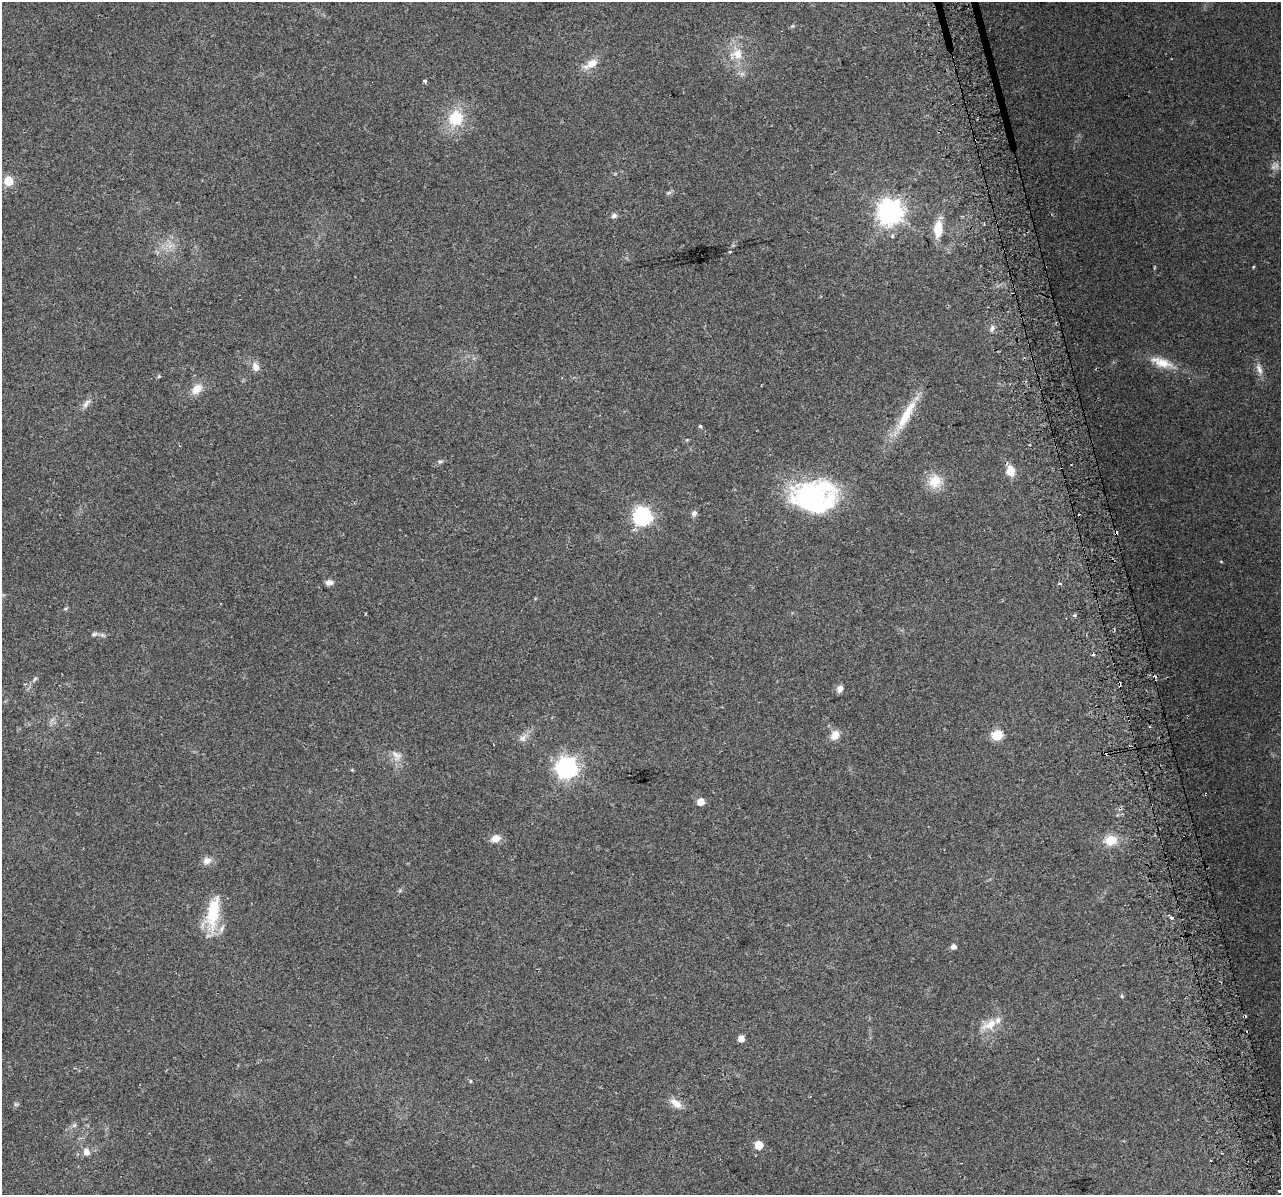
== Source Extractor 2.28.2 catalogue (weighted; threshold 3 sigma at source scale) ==
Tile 6 of 4 x 4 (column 2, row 2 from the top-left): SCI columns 1312-2590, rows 2486-3678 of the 5178 x 4923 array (HDU 1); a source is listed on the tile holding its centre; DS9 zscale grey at full resolution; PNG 1283 x 1197 px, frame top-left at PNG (2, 2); no overlay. Shown black and unused: <1% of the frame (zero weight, under 2 of 3 exposures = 2% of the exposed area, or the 3 px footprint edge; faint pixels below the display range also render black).
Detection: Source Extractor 2.28.2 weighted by HDU 2 'WHT'; one run over the whole footprint, this tile lists its part. Background 0.129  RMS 0.012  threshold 0.0524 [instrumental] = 3 sigma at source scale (4.5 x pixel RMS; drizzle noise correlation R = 1.50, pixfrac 1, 0.0396/0.0396 arcsec/px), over >= 5 px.
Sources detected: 71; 1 too faint to see at this stretch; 1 inside a brighter object's white glare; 12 cosmic-ray / hot-pixel residue — not listed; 3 inside a brighter listed object's ellipse — not listed separately; the other 54 listed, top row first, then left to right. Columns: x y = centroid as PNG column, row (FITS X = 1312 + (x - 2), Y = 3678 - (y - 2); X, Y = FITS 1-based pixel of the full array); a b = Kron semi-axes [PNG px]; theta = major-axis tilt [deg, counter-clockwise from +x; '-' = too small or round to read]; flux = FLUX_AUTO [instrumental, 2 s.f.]
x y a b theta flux
737 54 15 14 - 18
591 64 17 9 29 14
425 81 4 3 - 3.7
456 118 15 15 - 38
8 181 5 5 - 47
890 212 8 8 - 1100
614 216 6 5 - 4.6
938 229 18 9 85 24
892 236 4 4 - 3.2
992 328 7 4 17 2.5
1161 362 31 12 -19 23
255 367 12 8 -64 7.8
1259 369 16 7 -69 7.5
159 376 5 4 - 1.3
197 389 15 10 45 13
86 403 16 6 49 5.7
904 419 40 13 60 34
700 426 3 3 - 3.8
440 461 7 4 -7 2.1
1010 471 12 9 -75 15
935 481 19 18 - 21
811 497 52 29 8 180
694 513 7 6 - 4.3
642 517 7 7 - 390
329 582 9 7 -1 4.8
1059 584 4 3 - 1.3
1074 615 5 4 - 2
94 634 8 5 15 2.8
35 679 7 5 57 2.1
1119 684 6 3 -72 5.1
840 689 8 6 67 5.8
835 735 11 8 52 11
997 735 6 6 - 71
523 738 12 9 46 6.3
397 755 16 11 -40 9.5
567 768 8 7 - 650
352 770 5 4 - 1
700 802 5 5 - 18
496 838 12 8 13 9.3
1111 840 14 11 4 18
207 861 11 9 21 7.4
213 912 42 14 81 48
1171 918 4 3 - 4.5
953 947 5 4 - 6.5
1122 996 4 3 - 2.5
989 1025 24 12 24 18
741 1039 5 5 - 11
470 1081 4 4 - 1.3
676 1103 17 9 -39 10
16 1104 7 4 17 1.7
74 1125 6 6 - 2.3
759 1145 5 5 - 33
86 1152 7 6 - 8.6
1280 1191 3 3 - 8
Overlapping masked pixels (flux is a lower limit): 1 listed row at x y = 1119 684
Isophote crosses this tile's border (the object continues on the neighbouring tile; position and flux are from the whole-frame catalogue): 1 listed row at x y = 1280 1191